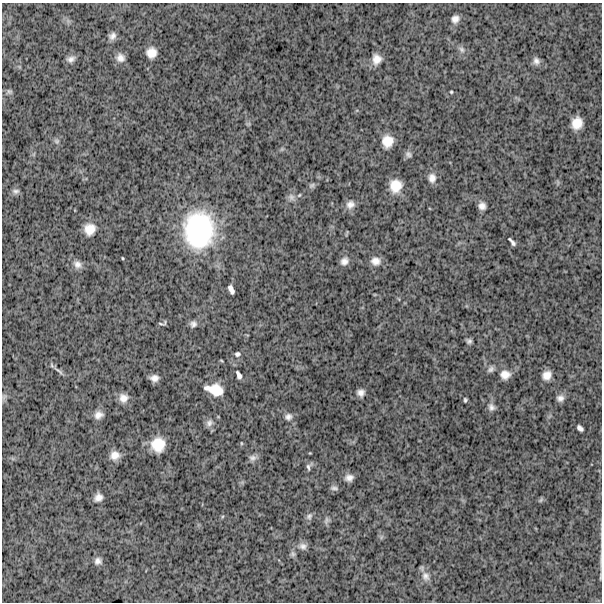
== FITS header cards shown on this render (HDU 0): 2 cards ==
NAXIS1  =                  600
NAXIS2  =                  600

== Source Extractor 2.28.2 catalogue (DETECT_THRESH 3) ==
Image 600 x 600 px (HDU 0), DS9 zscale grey, 1 PNG px = 1 image px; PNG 604 x 604 px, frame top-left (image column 1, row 600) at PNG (2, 3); no overlay
Background 1740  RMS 250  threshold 751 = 3 sigma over >= 5 px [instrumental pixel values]
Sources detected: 66; all 66 listed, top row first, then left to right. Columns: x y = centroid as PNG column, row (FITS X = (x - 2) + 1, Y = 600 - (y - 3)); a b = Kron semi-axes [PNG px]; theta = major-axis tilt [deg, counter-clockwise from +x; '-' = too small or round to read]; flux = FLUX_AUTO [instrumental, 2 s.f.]
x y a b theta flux
455 19 9 8 - 9.5e+04
112 36 8 7 - 7.6e+04
462 49 9 6 -51 5.8e+04
151 53 9 9 - 1.7e+05
120 58 10 9 - 1.0e+05
71 59 10 7 18 7.4e+04
376 59 12 10 84 1.5e+05
536 61 9 8 - 7.3e+04
9 91 8 6 -35 3.7e+04
451 92 3 3 - 1.7e+04
577 123 11 9 74 2.3e+05
57 141 8 6 -15 4.0e+04
387 141 12 11 - 2.3e+05
408 154 9 7 -33 5.3e+04
432 178 12 9 -86 1.1e+05
312 185 8 6 32 3.9e+04
396 186 11 10 - 2.7e+05
16 191 10 6 3 5.1e+04
291 197 11 9 -56 8.0e+04
350 204 12 11 - 1.1e+05
482 206 7 7 - 9.2e+04
90 229 11 10 - 2.1e+05
199 230 37 31 -90 2.1e+06
512 242 9 3 -50 4.9e+04
122 258 3 2 - 1.4e+04
344 261 10 8 46 9.2e+04
375 261 11 9 -8 1.2e+05
77 264 12 9 -42 1.0e+05
231 289 9 4 -66 7.6e+04
161 324 9 3 -15 2.5e+04
193 324 8 8 - 6.4e+04
469 341 6 5 - 4.6e+04
237 354 7 6 - 4.4e+04
221 360 5 3 - 1.4e+04
491 369 9 7 39 5.6e+04
59 371 18 4 -39 6.1e+04
239 375 10 5 -67 5.7e+04
505 375 12 10 4 1.4e+05
547 375 9 8 - 1.4e+05
154 378 7 6 - 8.4e+04
215 390 16 10 -15 3.0e+05
361 393 7 7 - 8.5e+04
4 397 9 5 60 4.3e+04
123 398 10 10 - 1.3e+05
560 398 9 8 - 7.7e+04
465 400 4 3 - 2.6e+04
491 407 10 8 -72 7.5e+04
98 415 11 9 23 1.1e+05
288 417 10 10 - 8.2e+04
209 423 10 8 50 7.7e+04
580 428 7 4 -42 5.6e+04
241 443 5 3 - 1.5e+04
158 445 13 12 - 3.6e+05
115 455 10 9 - 1.4e+05
253 458 11 8 13 6.8e+04
309 467 10 5 75 4.7e+04
349 478 9 7 14 8.9e+04
334 488 10 5 -7 4.5e+04
98 497 8 7 - 1.0e+05
541 500 7 4 53 2.4e+04
309 516 10 8 65 5.4e+04
326 520 11 5 74 4.8e+04
303 546 11 9 -4 8.4e+04
293 554 8 6 -70 3.8e+04
98 561 8 8 - 7.3e+04
426 576 14 10 -58 1.2e+05